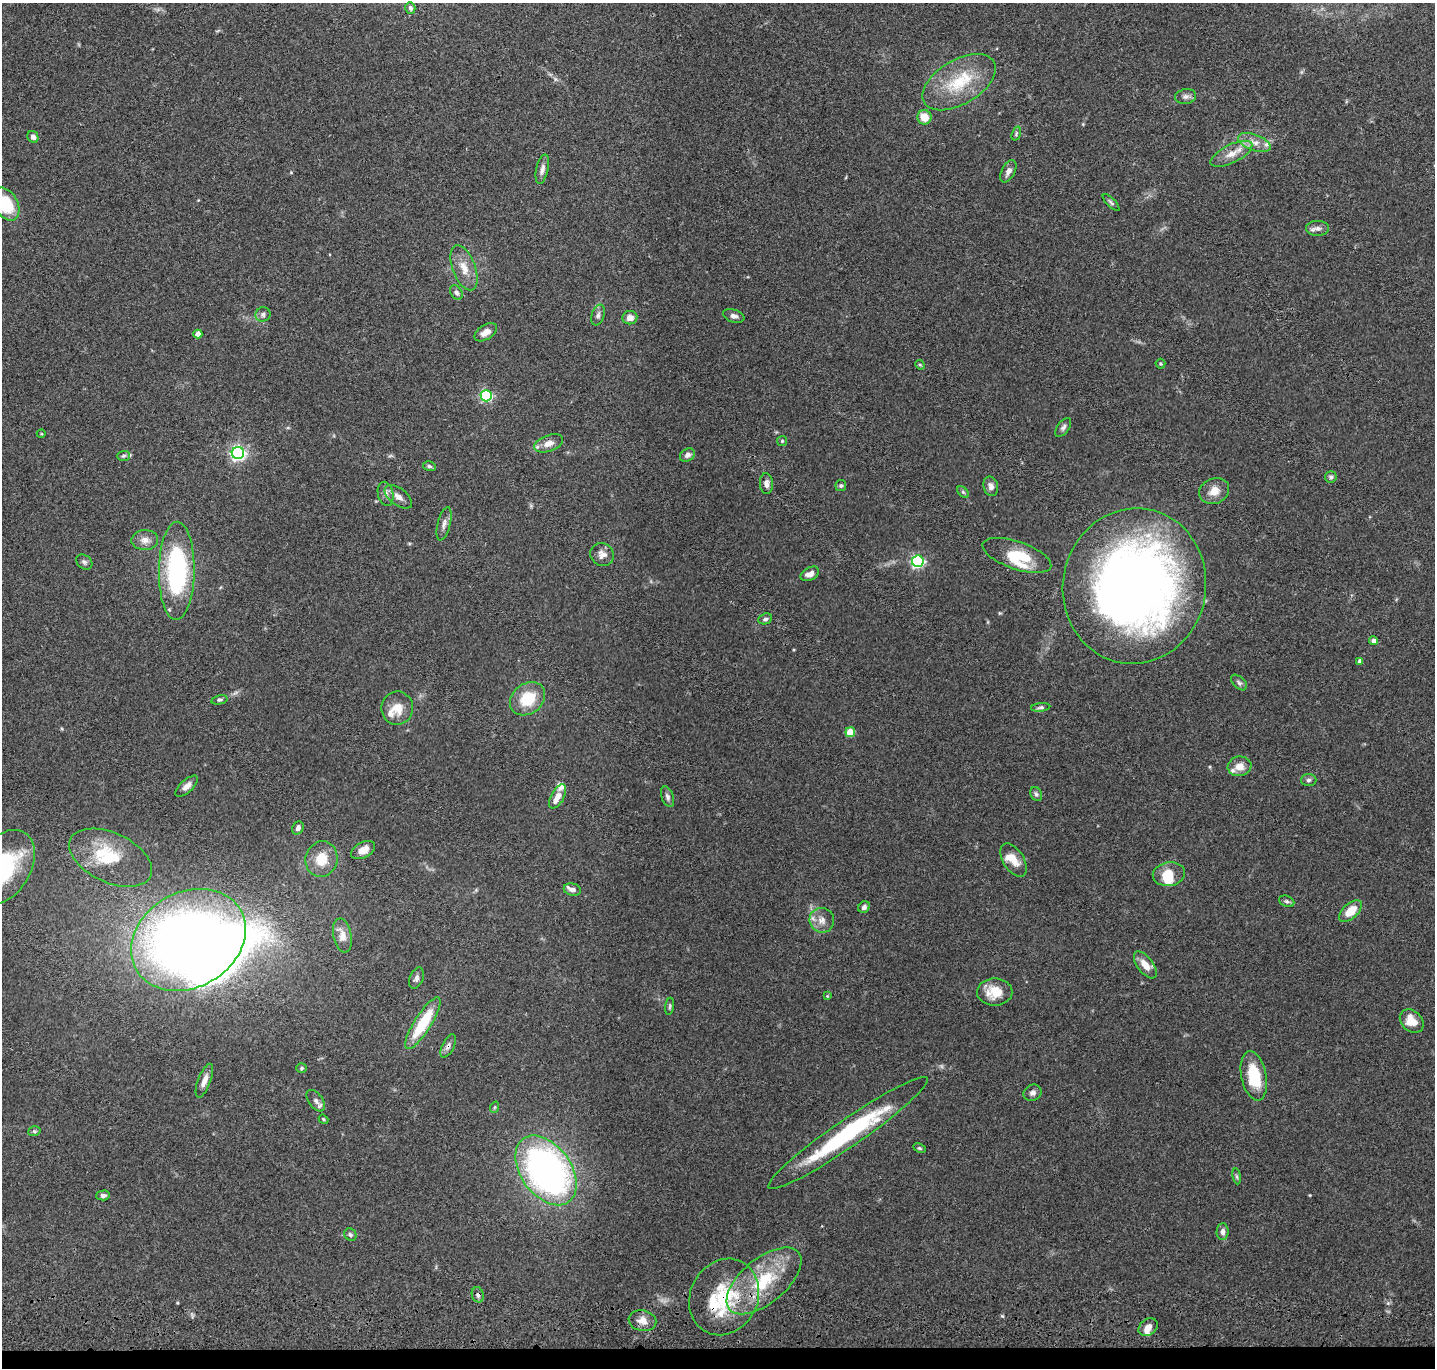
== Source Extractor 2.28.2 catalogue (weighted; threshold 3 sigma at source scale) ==
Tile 8 of 3 x 3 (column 2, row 3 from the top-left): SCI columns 1446-2878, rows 204-1569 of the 4324 x 4505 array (HDU 1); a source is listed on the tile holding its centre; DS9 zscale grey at full resolution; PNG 1437 x 1370 px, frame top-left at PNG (2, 3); each listed source drawn as its Kron ellipse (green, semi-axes under 4 px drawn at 4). Shown black and unused: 2% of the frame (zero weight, under 3 of 4 exposures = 6% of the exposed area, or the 3 px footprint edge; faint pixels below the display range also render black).
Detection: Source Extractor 2.28.2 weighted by HDU 2 'WHT'; one run over the whole footprint, this tile lists its part. Background 0.0839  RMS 0.0062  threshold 0.0277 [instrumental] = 3 sigma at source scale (4.5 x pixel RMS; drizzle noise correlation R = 1.50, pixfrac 1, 0.05/0.05 arcsec/px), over >= 5 px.
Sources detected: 119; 3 inside a brighter object's white glare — neither listed nor drawn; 10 inside a brighter listed object's ellipse — not listed separately; the other 106 listed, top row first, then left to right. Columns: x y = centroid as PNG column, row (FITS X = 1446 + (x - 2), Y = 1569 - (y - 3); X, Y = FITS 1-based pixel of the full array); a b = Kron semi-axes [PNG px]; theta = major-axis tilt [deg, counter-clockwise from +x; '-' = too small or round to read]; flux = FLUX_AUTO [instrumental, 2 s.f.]
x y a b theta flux
410 8 6 5 - 1.6
959 82 40 22 31 31
1186 96 10 7 10 2.6
924 117 7 7 - 9.8
1016 133 7 4 72 0.97
33 137 6 5 - 2.4
1254 142 17 8 -20 5.7
1231 154 23 9 26 7.9
542 169 15 6 78 3
1008 171 12 6 62 3.2
1111 202 11 4 -46 1.3
6 204 18 12 -59 26
1318 228 11 7 0 3
464 268 23 11 -69 8.8
456 292 8 5 -55 1.8
263 314 7 7 - 1.8
598 315 11 6 74 2
734 316 11 6 -19 2.5
630 318 7 6 - 4
486 332 12 7 33 4.6
198 334 4 4 - 5.8
1160 364 5 5 - 0.83
920 365 5 4 - 0.73
486 396 5 5 - 78
1063 428 11 6 54 1.9
41 434 4 3 - 0.52
782 441 5 5 - 0.82
549 443 15 8 21 5.1
238 453 6 6 - 160
687 455 8 6 34 2.6
123 456 6 5 - 1.1
429 466 6 5 - 1.1
1331 477 6 6 - 1.6
766 484 10 6 -87 2.9
841 486 5 5 - 1.2
991 486 10 7 -76 3.4
1214 491 15 12 25 7
963 492 7 4 -45 1
386 494 12 7 -78 3
398 497 16 8 -37 4.2
444 524 17 6 75 3.3
145 540 13 10 2 4.4
602 555 12 11 - 4.2
1017 555 36 14 -19 24
918 561 6 5 - 99
84 562 9 6 -38 1.7
177 571 49 18 89 89
810 574 10 6 29 3.9
1134 586 78 71 80 510
765 619 7 5 25 1.4
1374 641 4 4 - 2.4
1360 661 4 4 - 2.1
1239 682 10 5 -43 1.6
528 699 19 15 38 20
219 700 8 4 12 1.2
1041 707 9 4 6 1.5
397 708 16 16 - 9.5
850 732 5 4 - 13
1240 766 12 10 10 7
1309 780 8 6 2 1.5
187 786 14 6 42 3.4
1036 794 7 5 -62 1.6
558 796 13 6 62 5.2
667 797 11 6 -70 2.1
298 828 7 5 60 2.3
363 850 13 7 28 5.9
110 858 44 25 -25 30
322 859 18 16 75 14
1014 860 18 10 -59 8.3
3 867 41 27 57 67
1169 874 16 12 9 12
572 890 9 6 -13 2.7
1287 901 8 5 -23 1.4
864 907 6 5 - 2.2
1350 911 14 7 43 11
822 920 12 12 - 5.5
342 935 17 9 -79 6.7
188 940 60 47 30 550
1145 965 16 7 -53 6.6
416 978 11 7 67 2.2
995 992 18 13 0 12
827 996 4 4 - 0.59
670 1006 8 4 83 1.1
1412 1021 13 10 -43 9
423 1023 30 8 58 28
448 1046 13 6 63 2.4
302 1068 5 5 - 0.9
1254 1076 25 12 -78 24
204 1081 18 6 69 4.9
1033 1093 9 8 - 2.4
316 1101 12 7 -53 2.9
495 1107 6 3 70 0.71
323 1119 5 4 - 0.74
34 1131 6 5 - 0.95
848 1133 96 13 35 77
919 1148 6 4 -26 0.87
546 1170 39 25 -54 240
1237 1176 8 4 -81 1.1
103 1195 7 5 2 1.8
1223 1232 8 6 86 2.4
350 1234 6 5 - 1.4
764 1281 45 22 40 40
478 1295 8 6 -74 1.9
724 1297 39 34 63 44
642 1321 14 10 -11 5.7
1148 1327 10 8 39 3.8
Overlapping masked pixels (flux is a lower limit): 4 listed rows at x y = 1017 555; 448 1046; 478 1295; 724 1297
Isophote crosses this tile's border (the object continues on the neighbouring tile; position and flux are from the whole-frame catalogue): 2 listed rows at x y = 6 204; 3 867